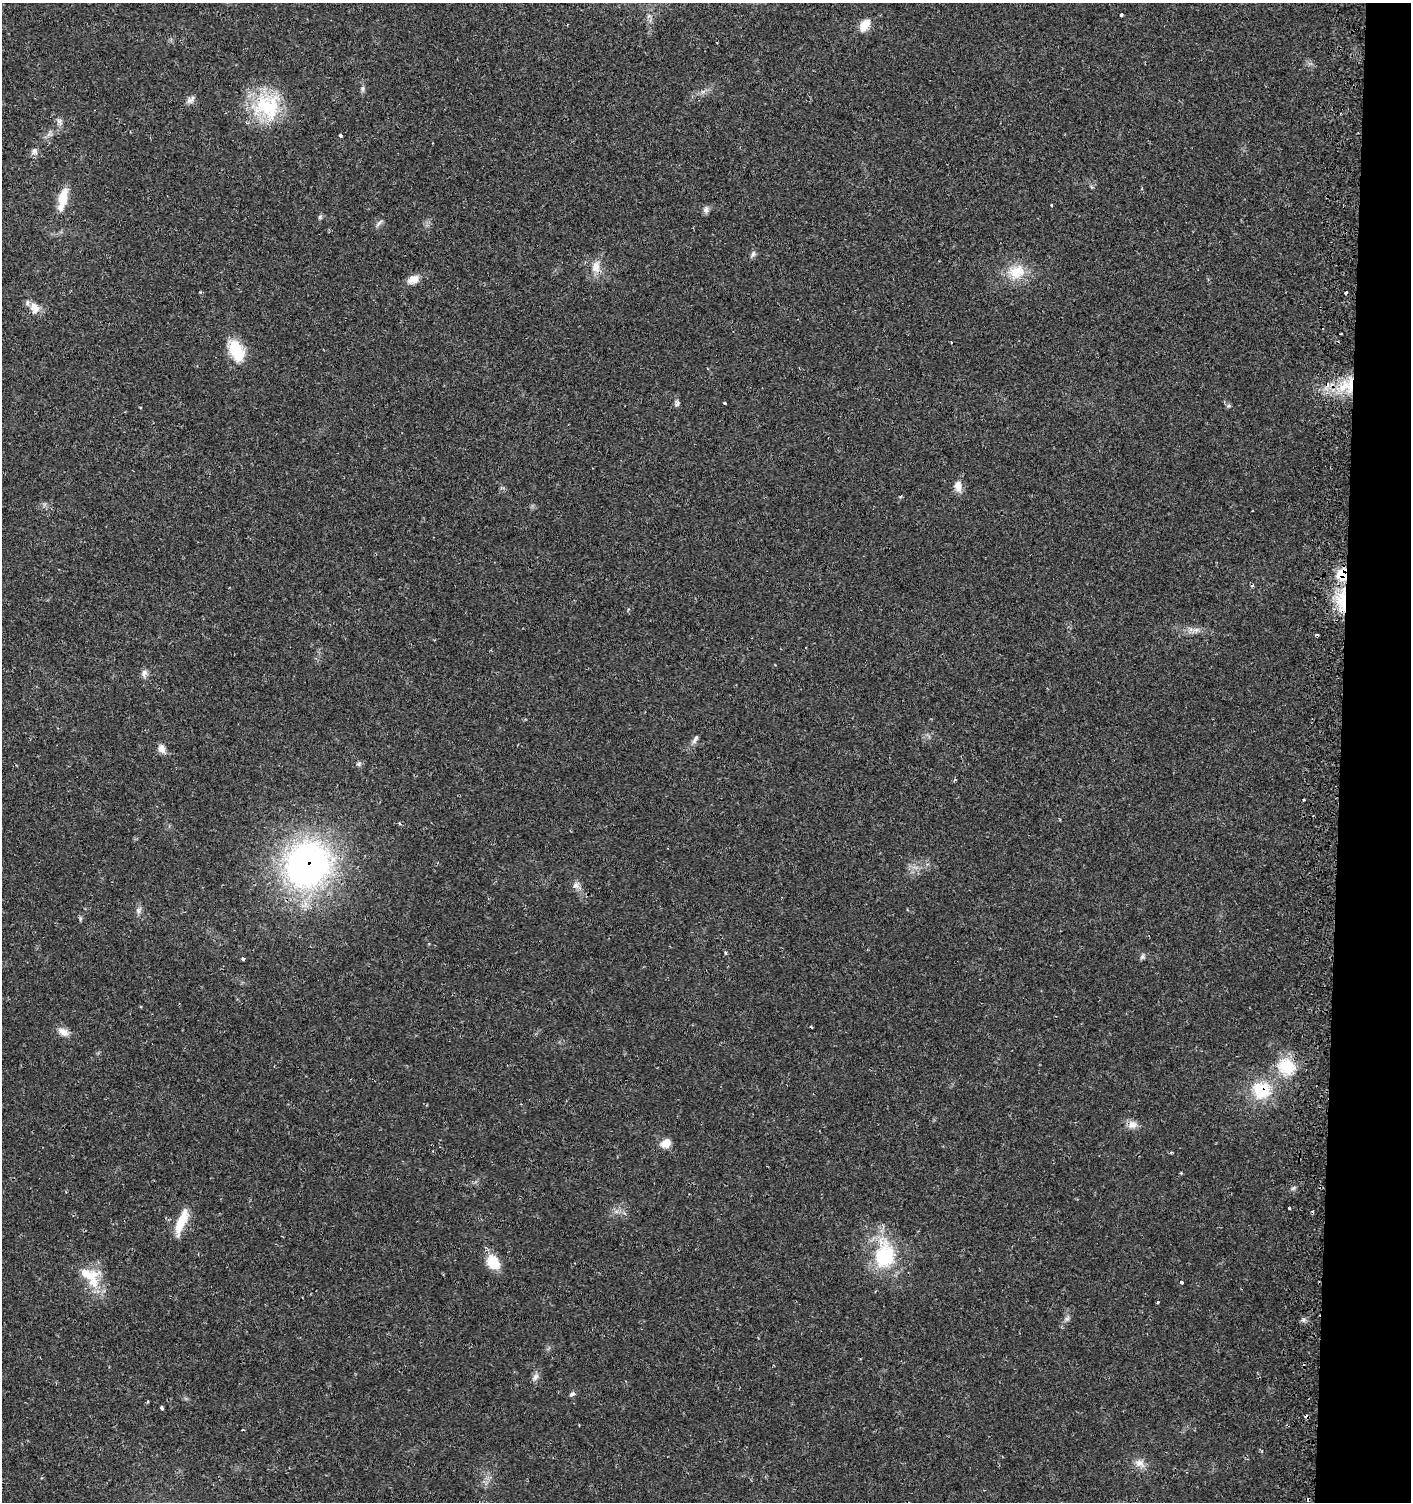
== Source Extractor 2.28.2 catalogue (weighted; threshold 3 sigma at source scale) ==
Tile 6 of 3 x 3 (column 3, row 2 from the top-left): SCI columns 3156-4564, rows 1559-3058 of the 4845 x 4632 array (HDU 1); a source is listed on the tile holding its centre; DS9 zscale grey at full resolution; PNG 1413 x 1504 px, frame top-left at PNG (2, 3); no overlay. Shown black and unused: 5% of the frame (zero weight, under 2 of 3 exposures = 5% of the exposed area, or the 3 px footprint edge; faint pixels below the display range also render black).
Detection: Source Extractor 2.28.2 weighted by HDU 2 'WHT'; one run over the whole footprint, this tile lists its part. Background 0.0151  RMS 0.0022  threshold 0.0101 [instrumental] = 3 sigma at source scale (4.5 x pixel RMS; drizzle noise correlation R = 1.50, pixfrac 1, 0.0396/0.0396 arcsec/px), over >= 5 px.
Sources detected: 73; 8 cosmic-ray / hot-pixel residue — not listed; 3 inside a brighter listed object's ellipse — not listed separately; the other 62 listed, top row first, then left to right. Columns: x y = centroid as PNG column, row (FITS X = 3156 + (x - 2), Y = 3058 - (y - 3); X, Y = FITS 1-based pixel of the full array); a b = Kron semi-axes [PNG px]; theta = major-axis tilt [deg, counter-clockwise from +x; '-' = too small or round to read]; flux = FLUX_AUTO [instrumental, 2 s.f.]
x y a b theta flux
1121 15 3 3 - 0.5
865 25 15 10 57 2.9
362 88 8 5 -84 0.56
189 101 9 8 - 0.97
267 106 38 37 - 15
60 121 10 7 -78 0.9
341 135 3 3 - 0.78
34 151 9 8 - 0.87
63 198 28 9 77 4.8
1052 205 3 2 - 0.28
706 210 11 7 73 0.8
320 217 7 5 69 0.42
379 223 13 4 48 0.6
753 254 10 6 70 0.61
596 267 19 11 84 2.7
1016 272 25 19 24 6
413 279 15 10 20 2.3
1346 292 3 3 - 1.7
34 308 15 11 -64 2.4
236 351 24 14 -63 8.5
1344 387 22 11 49 5.3
677 403 10 6 78 0.66
724 403 3 2 - 0.29
1228 406 6 4 43 0.38
958 486 16 10 -79 1.8
901 496 5 3 - 0.24
1342 600 36 15 88 9.9
1196 630 8 6 19 0.91
144 673 11 8 74 0.94
695 739 14 5 62 0.86
162 749 11 8 -74 1.5
359 764 7 5 21 0.51
955 779 3 3 - 0.51
1304 799 3 3 - 0.38
307 865 45 42 56 86
576 885 11 9 -34 1.2
138 910 9 7 66 0.76
80 919 6 4 72 0.32
726 953 4 4 - 0.28
1142 957 7 6 - 0.53
243 959 4 3 - 0.67
811 1027 3 2 - 0.21
63 1032 17 9 -31 1.8
1286 1067 26 23 -40 8.1
1261 1090 24 22 -22 9.6
1133 1124 12 10 4 1.7
666 1143 12 9 30 2.3
1293 1188 7 4 37 0.44
1289 1208 3 3 - 0.44
181 1222 31 10 69 5.3
884 1255 39 26 86 16
493 1262 15 11 -52 5.7
87 1274 29 14 -12 5.4
1181 1282 4 3 - 0.44
1067 1319 8 5 53 0.64
1303 1320 6 5 - 0.56
535 1377 12 7 49 0.93
572 1394 8 5 38 0.56
148 1402 3 3 - 0.26
162 1408 3 3 - 0.75
579 1425 3 2 - 0.18
1140 1463 14 10 -25 1.9
Overlapping masked pixels (flux is a lower limit): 3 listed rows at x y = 1342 600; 307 865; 1261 1090
Unlisted compact peaks at least as high as the median listed source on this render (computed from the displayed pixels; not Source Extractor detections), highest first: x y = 1158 1302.